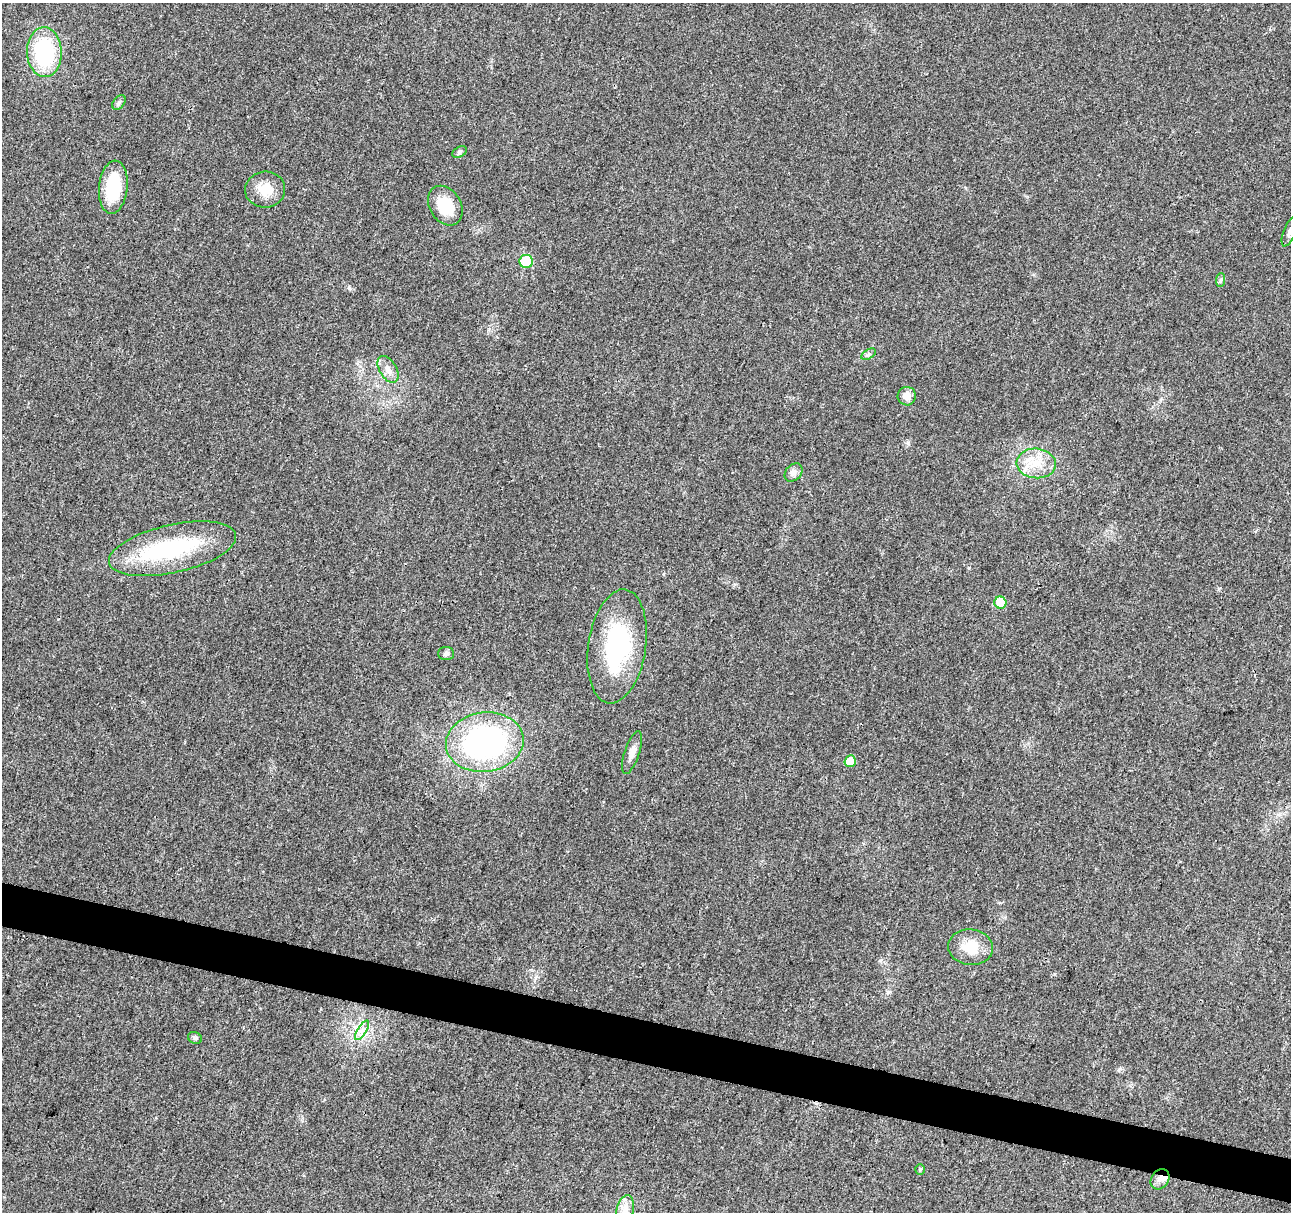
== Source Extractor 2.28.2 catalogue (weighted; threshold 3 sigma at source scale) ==
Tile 6 of 4 x 4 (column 2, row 2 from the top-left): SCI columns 1306-2594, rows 2653-3862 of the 5178 x 5357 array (HDU 1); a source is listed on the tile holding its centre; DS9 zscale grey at full resolution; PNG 1293 x 1214 px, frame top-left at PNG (2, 3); each listed source drawn as its Kron ellipse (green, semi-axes under 4 px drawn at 4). Shown black and unused: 4% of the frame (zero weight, under 3 of 4 exposures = <1% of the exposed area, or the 3 px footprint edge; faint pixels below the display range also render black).
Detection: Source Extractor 2.28.2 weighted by HDU 2 'WHT'; one run over the whole footprint, this tile lists its part. Background 0.0265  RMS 0.0036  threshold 0.0164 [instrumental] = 3 sigma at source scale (4.5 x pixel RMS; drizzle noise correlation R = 1.50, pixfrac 1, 0.0396/0.0396 arcsec/px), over >= 5 px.
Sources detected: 28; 1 inside a brighter object's white glare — neither listed nor drawn; the other 27 listed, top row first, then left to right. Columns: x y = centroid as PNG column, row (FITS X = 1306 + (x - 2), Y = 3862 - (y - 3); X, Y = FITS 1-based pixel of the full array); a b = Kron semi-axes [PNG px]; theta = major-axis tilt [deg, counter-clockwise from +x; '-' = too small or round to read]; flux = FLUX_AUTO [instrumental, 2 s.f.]
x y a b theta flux
44 52 25 17 -88 35
119 102 8 5 50 0.84
460 152 8 5 28 0.74
113 187 26 14 84 18
265 190 20 18 6 6.8
445 206 21 15 -58 11
1290 232 16 6 68 1.7
526 261 6 6 - 19
1220 280 7 4 87 0.68
869 354 8 4 31 0.86
388 369 15 8 -59 2.7
907 396 9 9 - 3
1036 463 19 15 -5 8.1
794 472 10 8 47 1.5
173 549 65 24 13 38
1000 603 6 6 - 11
617 646 57 29 81 40
446 654 8 6 0 1
485 742 39 29 7 84
632 752 22 7 72 2.9
850 761 6 5 - 6.9
971 947 22 17 -7 8.5
362 1030 11 4 57 1.7
195 1038 7 5 -27 0.74
920 1170 5 4 - 0.54
1160 1179 11 8 52 2.1
625 1209 14 8 79 3.3
Overlapping masked pixels (flux is a lower limit): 1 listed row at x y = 1160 1179
Isophote crosses this tile's border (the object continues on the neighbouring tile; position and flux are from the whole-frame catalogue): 1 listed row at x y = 1290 232
Unlisted compact peaks at least as high as the median listed source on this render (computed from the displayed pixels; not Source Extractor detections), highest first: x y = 349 288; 908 443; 969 568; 888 992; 1219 589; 1120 1069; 1054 974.